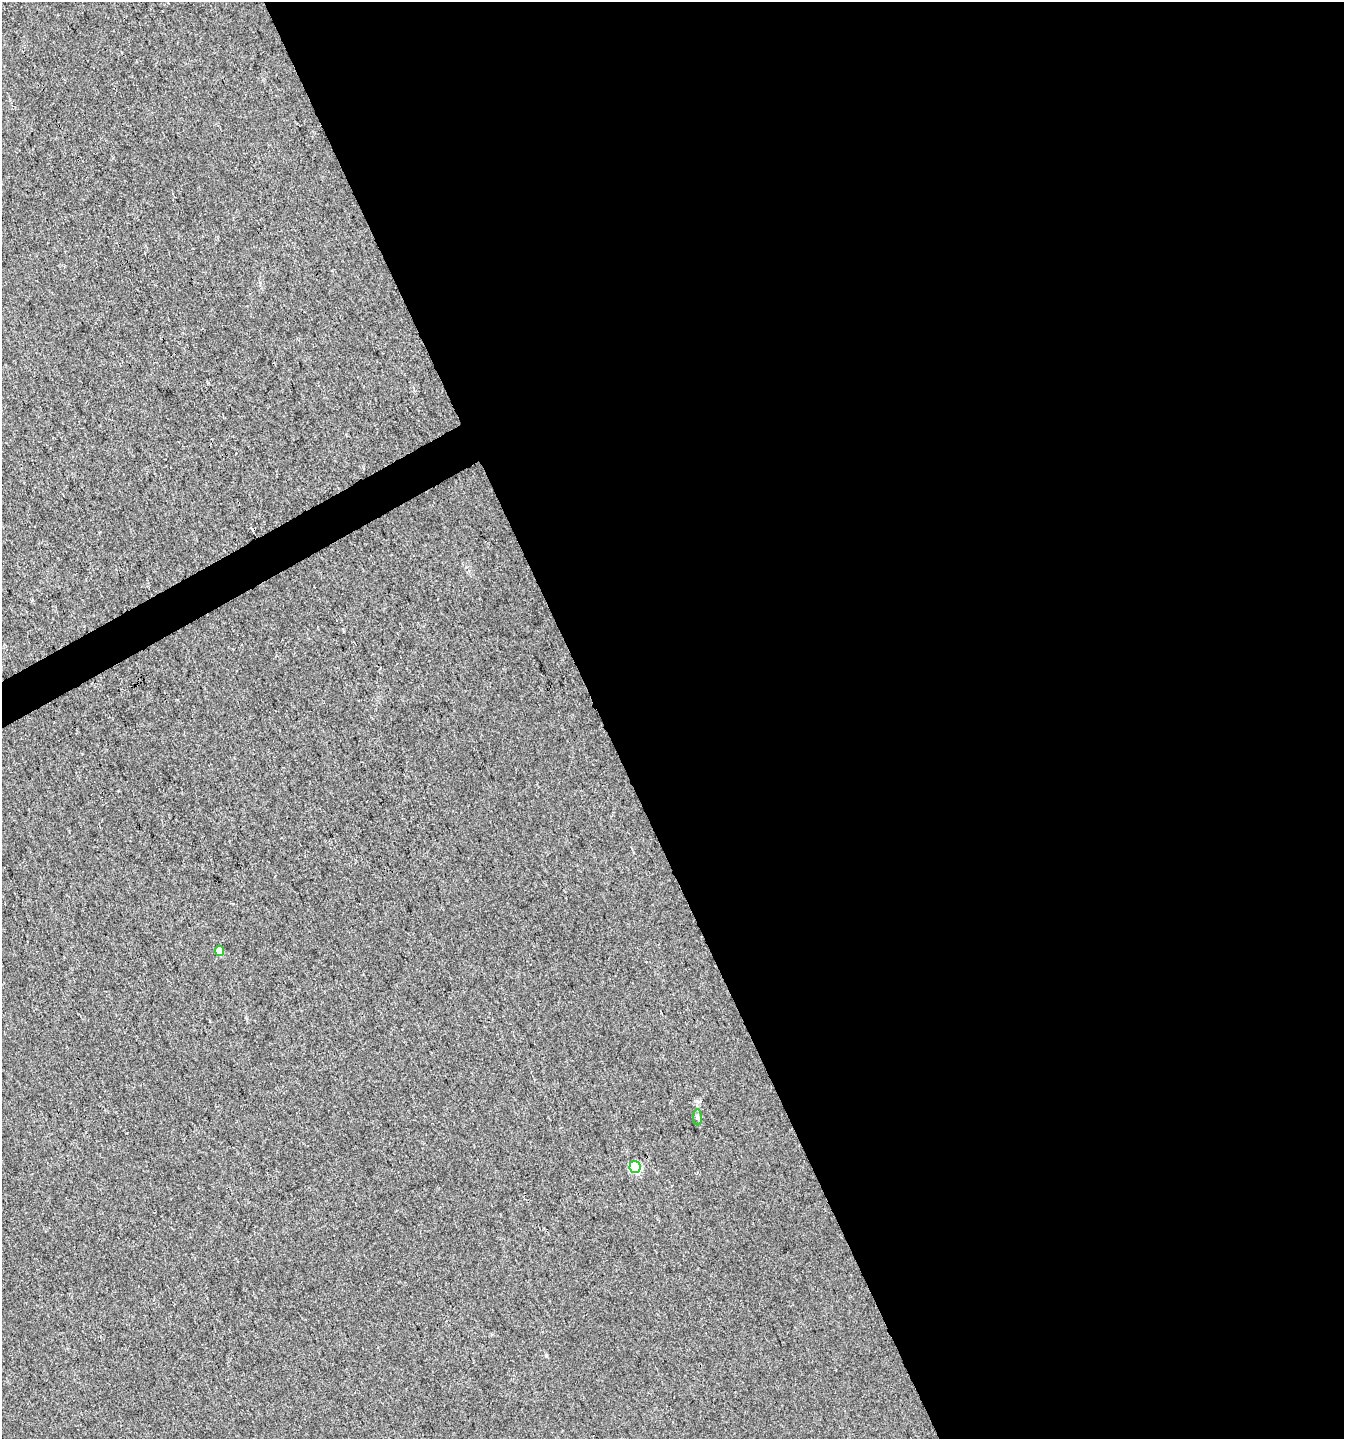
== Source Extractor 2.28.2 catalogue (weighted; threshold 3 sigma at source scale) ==
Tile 8 of 4 x 4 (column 4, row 2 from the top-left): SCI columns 4127-5468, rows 2876-4312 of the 5627 x 5748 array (HDU 1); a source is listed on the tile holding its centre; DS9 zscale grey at full resolution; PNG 1346 x 1441 px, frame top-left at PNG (2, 2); each listed source drawn as its Kron ellipse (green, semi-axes under 4 px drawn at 4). Shown black and unused: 56% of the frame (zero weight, under 3 of 4 exposures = <1% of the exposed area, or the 3 px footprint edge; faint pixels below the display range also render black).
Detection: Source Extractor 2.28.2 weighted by HDU 2 'WHT'; one run over the whole footprint, this tile lists its part. Background 0.00553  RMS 0.0034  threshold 0.0153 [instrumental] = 3 sigma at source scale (4.5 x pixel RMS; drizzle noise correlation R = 1.50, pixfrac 1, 0.0396/0.0396 arcsec/px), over >= 5 px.
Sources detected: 4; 1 cosmic-ray / hot-pixel residue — neither listed nor drawn; the other 3 listed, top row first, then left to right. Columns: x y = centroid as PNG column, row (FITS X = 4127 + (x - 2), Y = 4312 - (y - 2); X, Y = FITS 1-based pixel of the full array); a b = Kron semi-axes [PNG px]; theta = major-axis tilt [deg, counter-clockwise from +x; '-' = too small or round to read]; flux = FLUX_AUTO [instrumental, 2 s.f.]
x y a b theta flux
219 951 5 4 - 3.9
697 1117 8 4 -88 0.69
635 1167 6 5 - 26